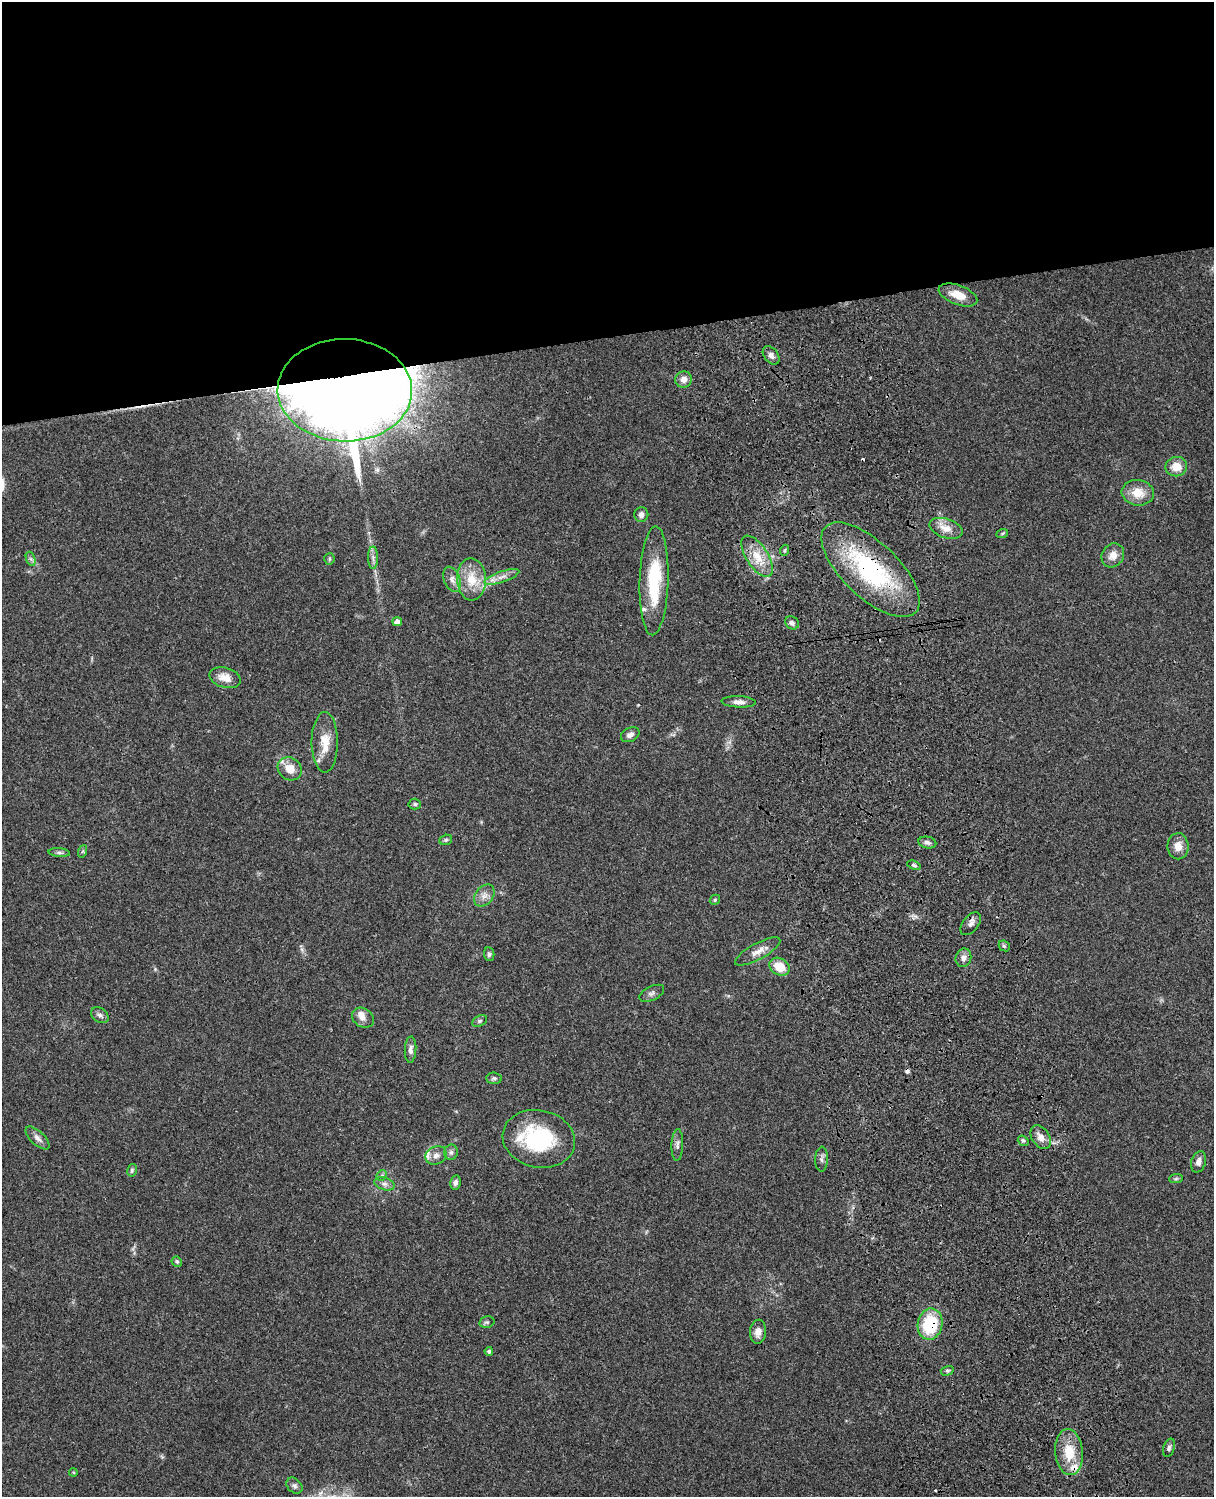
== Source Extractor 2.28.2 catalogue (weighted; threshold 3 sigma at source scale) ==
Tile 2 of 4 x 3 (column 2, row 1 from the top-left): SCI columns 1334-2545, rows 3269-4763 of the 5088 x 4927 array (HDU 1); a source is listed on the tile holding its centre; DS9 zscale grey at full resolution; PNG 1216 x 1499 px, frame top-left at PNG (2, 2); each listed source drawn as its Kron ellipse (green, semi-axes under 4 px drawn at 4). Shown black and unused: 23% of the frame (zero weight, under 3 of 4 exposures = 6% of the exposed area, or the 3 px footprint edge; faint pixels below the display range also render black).
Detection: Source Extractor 2.28.2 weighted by HDU 2 'WHT'; one run over the whole footprint, this tile lists its part. Background 0.0925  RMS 0.0062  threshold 0.0279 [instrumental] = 3 sigma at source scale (4.5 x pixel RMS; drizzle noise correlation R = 1.50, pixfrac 1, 0.05/0.05 arcsec/px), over >= 5 px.
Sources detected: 81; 4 cosmic-ray / hot-pixel residue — neither listed nor drawn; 5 inside a brighter listed object's ellipse — not listed separately; the other 72 listed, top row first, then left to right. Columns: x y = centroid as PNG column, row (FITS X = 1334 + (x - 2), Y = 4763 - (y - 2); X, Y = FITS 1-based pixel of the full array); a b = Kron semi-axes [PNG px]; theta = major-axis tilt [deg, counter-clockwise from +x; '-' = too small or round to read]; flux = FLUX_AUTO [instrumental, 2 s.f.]
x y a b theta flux
958 295 20 9 -21 9.6
771 355 10 7 -51 2.7
684 379 8 8 - 4.1
345 390 67 51 -1 2400
1176 467 11 9 10 8
1138 493 16 13 -6 10
641 515 7 7 - 2.6
946 528 17 9 -18 7
1002 534 6 4 20 0.77
785 550 5 3 - 0.75
1113 555 12 10 55 5.4
757 556 23 11 -57 11
373 558 11 5 -90 2.3
31 559 7 4 -71 1.4
329 559 5 5 - 1
871 570 62 27 -43 82
502 577 18 5 19 4.5
452 579 13 8 -70 3.6
471 579 21 14 -87 14
654 581 54 14 88 38
397 622 5 4 - 3
792 623 7 6 - 1.9
225 678 16 10 -15 6.9
739 702 17 5 -2 3.3
630 735 10 6 27 2.7
325 742 30 13 -90 12
290 769 13 11 -38 8.1
415 804 6 5 - 1.2
446 840 6 5 - 1.1
927 842 9 6 -11 2.2
1178 846 13 10 -90 5.8
83 851 6 4 71 0.96
59 852 10 4 -5 1.6
914 865 7 4 -20 1.1
484 896 12 9 53 4
715 900 5 4 - 0.86
971 924 13 7 52 3
1004 946 6 5 - 0.99
758 951 25 8 28 5.6
489 954 7 5 -83 1.3
963 958 9 7 75 3.1
779 967 11 8 -32 12
652 993 13 7 25 2.3
100 1015 9 7 -35 2.2
363 1018 12 9 -34 3.9
480 1021 8 5 27 1.1
411 1050 13 5 87 2.6
494 1078 7 5 -1 1.4
1041 1137 13 8 -56 4.8
37 1138 15 7 -43 3.3
539 1139 36 28 -12 52
1023 1141 6 5 - 1.1
677 1145 16 6 88 2.5
451 1152 8 7 - 1.8
436 1155 11 9 24 3.4
822 1159 12 6 88 2.2
1199 1162 11 7 74 3.4
132 1170 6 5 - 1.1
382 1175 6 4 44 1
1176 1179 7 4 2 1
455 1182 7 5 78 1.9
384 1184 10 6 -17 2.4
177 1262 5 4 - 1.2
487 1322 8 5 13 1.3
930 1324 16 12 80 33
758 1332 12 8 85 4.3
489 1351 4 4 - 1.3
947 1371 6 4 15 1.1
1169 1448 9 5 72 1.8
1069 1452 23 14 -85 17
73 1472 4 3 - 0.55
294 1486 9 6 -45 1.9
Overlapping masked pixels (flux is a lower limit): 4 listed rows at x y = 345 390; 871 570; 971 924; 930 1324